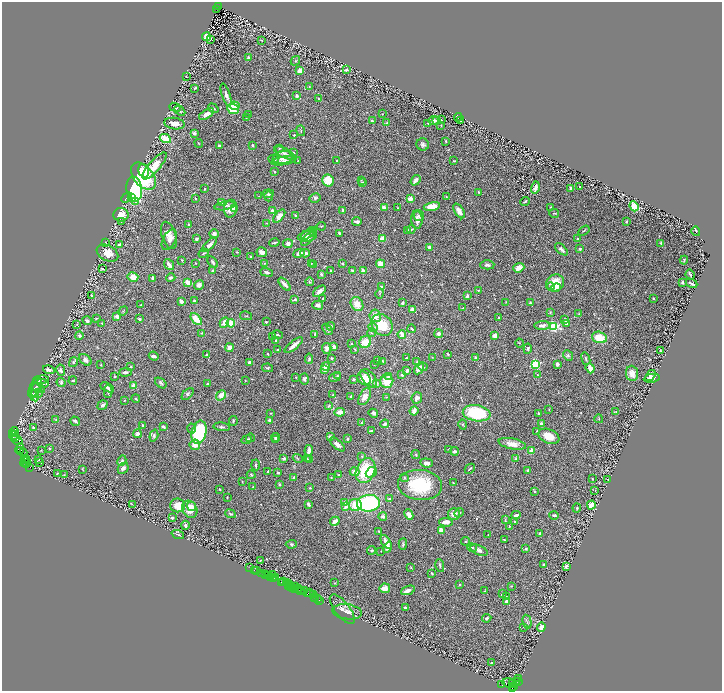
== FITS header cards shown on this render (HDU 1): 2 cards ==
NAXIS1  =                 1440
NAXIS2  =                 1377

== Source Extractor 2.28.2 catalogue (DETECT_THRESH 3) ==
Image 1440 x 1377 px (HDU 1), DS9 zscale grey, zoomed out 1/2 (1 PNG px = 2 x 2 image px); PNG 724 x 693 px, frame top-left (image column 1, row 1377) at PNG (2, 2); each listed source drawn as its Kron ellipse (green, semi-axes under 4 px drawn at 4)
Background 1.38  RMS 0.039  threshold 0.118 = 3 sigma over >= 5 px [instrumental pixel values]
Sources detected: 599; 28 cannot appear on this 1/2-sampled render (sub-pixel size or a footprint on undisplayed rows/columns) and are neither listed nor drawn; of the other 571, the 500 brightest by FLUX_AUTO listed and drawn (71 fainter detections omitted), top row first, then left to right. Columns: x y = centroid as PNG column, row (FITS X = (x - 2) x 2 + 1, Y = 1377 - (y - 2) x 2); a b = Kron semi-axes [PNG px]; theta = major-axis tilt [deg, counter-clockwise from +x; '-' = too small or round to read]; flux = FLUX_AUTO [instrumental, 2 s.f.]
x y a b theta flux
219 7 4 2 - 1300
217 9 2 1 - 250
206 37 4 4 - 75
210 39 3 3 - 7
261 40 3 2 - 5.6
248 57 4 3 - 9
295 61 5 2 - 7.2
346 70 4 3 - 9.2
300 71 4 3 - 48
186 77 2 2 - 7.1
309 86 3 3 - 4.5
195 88 3 2 - 7.4
226 95 12 4 -71 34
297 96 3 3 - 16
318 98 3 2 - 4.7
235 106 5 3 - 97
175 107 6 3 -20 12
213 108 5 3 - 8.9
233 109 6 5 - 160
180 111 6 3 -44 12
206 114 8 4 32 43
382 114 3 3 - 5
248 115 3 3 - 5.5
246 117 3 2 - 6
458 117 4 2 - 5.5
434 120 6 4 2 32
437 120 3 2 - 5.5
441 120 3 2 - 4.5
372 121 3 2 - 9.1
461 121 2 1 - 7.2
387 123 4 2 - 6.6
428 123 2 2 - 6.3
175 124 10 5 -8 52
441 125 4 2 - 4.5
301 131 5 2 - 6.4
194 133 2 2 - 61
294 135 3 3 - 6.4
165 138 6 4 -28 120
446 141 3 3 - 6.7
199 143 4 2 - 3.7
423 144 6 6 - 19
252 145 3 3 - 8.2
219 146 3 2 - 14
280 148 4 3 - 5.8
293 152 3 2 - 9.6
284 153 11 5 -24 26
283 157 10 6 10 76
274 159 5 4 - 21
298 160 2 1 - 3.7
284 161 13 4 10 27
337 161 2 2 - 13
454 161 2 2 - 4.2
155 166 17 5 49 140
144 171 7 5 -72 80
275 171 2 2 - 9.2
143 176 16 9 -50 370
361 180 2 2 - 4
415 180 6 3 53 37
328 181 6 5 - 150
362 183 4 3 - 18
579 186 2 2 - 5.5
535 187 6 3 75 50
571 188 4 3 - 15
134 189 12 8 -83 1100
205 189 3 2 - 4.1
478 192 3 2 - 5.9
268 194 5 3 - 12
259 196 2 2 - 3.7
269 196 5 3 - 11
131 197 3 2 - 55
446 197 3 2 - 5.1
127 198 6 3 44 8.8
315 198 5 4 - 19
195 199 2 2 - 3.5
410 199 3 2 - 56
136 201 3 2 - 61
525 201 5 2 - 9.6
221 202 3 3 - 11
225 206 10 3 10 15
432 206 8 4 10 110
634 206 5 4 - 86
551 207 2 2 - 8.1
384 208 4 3 - 38
397 208 2 2 - 3.4
231 209 9 6 78 70
235 209 4 3 - 11
272 210 2 2 - 50
343 211 4 3 - 22
459 211 8 4 -58 43
554 213 5 2 - 5.9
121 215 7 6 - 81
279 216 8 4 49 47
295 216 3 2 - 10
419 216 5 5 - 14
417 220 9 5 -87 38
121 221 3 2 - 5.4
357 221 4 2 - 27
626 222 2 2 - 10
266 223 3 2 - 3.9
189 224 3 2 - 9.3
321 226 5 3 - 5.9
411 229 4 3 - 9.9
584 230 6 2 34 6.6
407 231 3 3 - 22
696 231 5 2 - 5.4
309 233 9 4 38 19
313 233 3 2 - 3.7
339 233 3 2 - 12
214 234 5 4 - 21
169 235 14 7 -72 60
307 236 10 5 10 31
196 239 2 2 - 26
308 239 9 4 42 19
382 239 4 3 - 52
577 239 3 2 - 7.1
169 240 11 6 61 39
105 243 3 2 - 5.9
274 243 5 2 - 12
661 243 3 3 - 10
288 244 5 4 - 28
119 245 3 2 - 21
209 245 9 4 43 34
430 247 3 2 - 31
561 249 8 3 -43 21
580 249 3 3 - 11
237 252 2 2 - 4.6
262 252 5 5 - 42
107 253 11 7 -29 76
204 253 5 2 - 8.1
299 253 6 3 25 31
305 253 5 2 - 33
251 257 4 2 - 5.2
182 260 2 2 - 6.3
684 260 4 2 - 4.6
213 262 6 3 -55 16
196 263 2 2 - 3.5
265 263 3 2 - 3.9
311 263 2 2 - 5.6
342 263 3 2 - 7.5
169 264 6 3 -49 35
380 264 4 4 - 63
313 265 3 2 - 8.2
487 265 7 4 2 19
519 268 6 4 21 63
103 269 3 2 - 13
331 270 2 2 - 5.2
212 271 3 2 - 17
352 271 3 2 - 13
363 271 4 4 - 28
267 272 6 3 -19 14
321 274 3 2 - 15
690 275 5 2 - 9.6
133 277 5 4 - 68
153 278 3 2 - 43
171 278 5 3 - 16
188 282 4 2 - 83
309 282 4 3 - 6.7
683 282 3 3 - 9.4
555 283 9 8 - 130
692 283 6 2 -24 14
284 284 8 3 -47 34
199 285 5 4 - 25
381 286 3 2 - 21
550 287 4 4 - 11
556 288 5 4 - 31
479 290 4 2 - 5
319 291 7 3 39 33
380 293 5 3 - 7.1
91 296 3 3 - 7.3
467 296 3 2 - 25
323 298 2 1 - 3.8
295 299 3 3 - 15
653 299 2 2 - 7.3
181 301 4 3 - 28
194 301 3 2 - 11
506 302 2 2 - 4.3
403 303 3 2 - 14
530 303 3 3 - 8.8
357 304 7 6 - 77
141 305 3 2 - 7.2
318 305 5 4 - 25
463 308 3 2 - 4.6
412 309 4 3 - 37
123 311 5 2 - 7.1
550 312 3 3 - 5.7
579 314 3 3 - 6.5
117 316 3 3 - 33
246 316 6 2 -12 5.5
375 316 6 5 - 70
96 318 3 2 - 5.4
498 318 2 2 - 8
139 319 3 2 - 14
196 319 7 4 -48 110
565 320 3 3 - 20
87 321 5 4 - 24
266 322 2 2 - 9.1
102 323 3 2 - 4.2
224 323 5 4 - 61
231 323 4 3 - 110
77 324 3 2 - 4.8
566 324 4 3 - 15
382 325 12 9 -51 180
542 325 8 3 3 32
331 326 4 3 - 12
553 326 3 3 - 980
373 327 4 3 - 14
327 329 6 3 -48 16
412 329 4 2 - 8.3
202 333 3 2 - 3.8
371 333 4 3 - 5.8
315 334 4 2 - 9.6
402 334 4 3 - 48
439 334 4 4 - 24
278 335 5 2 - 9.4
79 336 4 4 - 11
495 336 4 3 - 40
273 337 3 3 - 8.9
599 337 7 5 -16 130
276 341 4 3 - 13
365 342 6 6 - 85
519 343 4 2 - 4.5
351 344 2 2 - 10
294 345 11 3 40 53
334 347 4 3 - 30
230 348 4 4 - 40
327 348 5 4 - 36
355 349 3 2 - 4.9
528 349 5 3 - 14
277 350 3 2 - 6.5
660 351 2 2 - 4.8
206 354 4 2 - 6.6
267 354 2 2 - 7.3
448 354 3 2 - 8.2
568 355 6 3 -51 12
154 356 5 3 - 18
432 357 2 2 - 4.6
476 357 3 2 - 18
331 358 2 2 - 8
406 358 2 2 - 8.4
309 359 5 3 - 11
586 359 6 2 -70 9.5
85 360 7 5 -43 28
377 360 2 2 - 6.1
383 361 3 3 - 9.7
73 362 5 4 - 16
417 362 2 2 - 5.8
249 363 3 3 - 16
374 364 2 2 - 3.4
535 364 3 3 - 860
557 364 4 3 - 16
101 365 2 2 - 11
326 366 4 3 - 42
131 367 2 2 - 6.4
423 367 4 2 - 9.6
267 368 5 3 - 10
419 368 6 3 59 30
590 368 5 3 - 63
324 369 3 3 - 40
49 370 6 4 -17 27
61 370 5 3 - 19
407 371 3 2 - 27
125 372 6 3 2 20
632 373 8 6 -84 58
402 375 3 3 - 15
537 375 3 2 - 3.5
337 376 3 3 - 6.5
389 376 2 2 - 46
650 376 6 3 53 17
115 377 2 2 - 8.8
296 377 2 2 - 12
335 377 6 2 22 8.8
364 378 7 5 -49 92
369 378 11 6 -51 53
652 378 8 4 10 39
304 379 5 4 - 14
354 379 2 2 - 17
41 380 8 4 4 14
73 380 4 2 - 6.2
245 380 2 2 - 5.4
387 381 7 6 - 110
61 382 4 4 - 14
42 383 6 4 -12 16
161 383 6 4 -38 16
377 383 3 3 - 6.2
208 384 2 2 - 8.9
133 386 4 3 - 45
35 387 10 5 63 35
107 387 7 3 -27 12
39 388 7 3 -25 14
108 391 6 3 -90 18
37 393 6 2 1 9.1
32 394 4 3 - 6.9
188 394 7 4 46 14
221 395 5 4 - 61
333 395 3 2 - 6.2
34 396 5 2 - 9.1
351 396 3 2 - 13
365 397 9 5 59 56
386 397 2 2 - 5
417 398 6 5 - 29
136 399 4 2 - 8.7
124 400 2 2 - 5.2
102 405 5 4 - 15
328 406 4 3 - 8.6
549 410 3 2 - 4.4
414 411 4 3 - 46
340 412 5 4 - 50
616 412 3 2 - 4.1
271 413 2 2 - 5.1
373 413 5 3 - 25
477 413 14 8 -8 490
538 414 3 2 - 8.6
599 419 4 2 - 5.1
56 420 3 2 - 4.2
269 420 3 3 - 17
75 421 5 3 - 18
233 421 5 3 - 9.8
362 423 3 2 - 7.3
385 424 4 3 - 26
463 424 5 3 - 8.7
541 424 2 2 - 84
142 425 3 3 - 6.1
33 427 3 3 - 8.8
163 427 4 2 - 14
222 427 8 3 -7 13
192 428 5 3 - 8.3
371 431 3 3 - 14
537 431 3 2 - 5.1
14 432 5 2 - 770
199 432 12 7 76 630
12 434 2 2 - 240
137 434 4 4 - 23
14 435 5 2 - 1800
154 435 6 4 71 14
549 436 11 7 -22 110
15 437 2 2 - 570
275 437 4 3 - 14
330 437 4 3 - 16
250 438 4 2 - 7.2
347 439 3 2 - 12
17 440 6 2 -28 260
246 440 5 3 - 11
275 440 4 3 - 15
337 444 9 4 -42 33
512 444 14 5 -12 70
195 445 5 5 - 57
20 449 6 3 80 1100
49 449 2 2 - 7.6
449 449 4 3 - 5.7
21 450 2 1 - 200
41 450 2 2 - 3.5
309 450 5 3 - 44
454 451 4 3 - 22
532 451 3 2 - 160
23 453 4 1 - 39
416 455 4 3 - 6.2
362 456 3 3 - 9.4
25 458 3 2 - 280
284 458 2 2 - 51
298 458 5 3 - 7.6
39 459 3 3 - 5.6
307 459 3 3 - 6
310 459 3 3 - 5.8
516 459 3 3 - 16
24 460 2 1 - 210
122 461 5 3 - 17
25 462 5 2 - 1600
40 463 3 2 - 7.7
426 463 6 4 -6 31
27 464 2 1 - 710
256 465 5 3 - 11
29 467 4 1 - 170
123 468 6 4 46 23
82 469 3 2 - 3.5
470 469 5 2 - 8.1
528 470 3 2 - 25
268 471 3 2 - 7.6
366 471 13 9 67 280
354 472 5 4 - 43
371 472 6 5 - 68
57 473 3 2 - 7.5
278 473 4 2 - 6.4
64 475 3 2 - 3.7
251 475 4 3 - 8
339 475 2 2 - 12
331 477 3 2 - 3.4
294 478 3 3 - 24
404 478 4 3 - 6.5
592 479 3 2 - 4.5
607 479 3 1 - 4.4
242 482 4 2 - 3.6
453 483 3 1 - 4.7
279 484 3 2 - 10
420 485 22 15 -6 420
253 487 2 2 - 3.5
310 488 2 2 - 6.8
220 489 2 2 - 4.7
595 490 3 2 - 3.9
534 492 2 2 - 6
227 497 2 2 - 4.1
390 499 4 3 - 9
345 502 4 3 - 12
368 503 11 8 8 740
132 504 3 2 - 3.5
308 504 4 3 - 20
178 505 7 7 - 110
355 505 6 6 - 140
591 505 4 3 - 100
192 506 5 3 - 54
345 507 4 3 - 23
577 508 4 3 - 7.7
190 509 9 7 -62 89
459 513 5 3 - 9.6
230 514 5 3 - 9.9
454 514 6 6 - 44
409 515 5 4 - 38
516 515 4 3 - 23
554 515 4 2 - 10
383 517 4 3 - 16
172 518 3 2 - 15
505 519 3 2 - 5.9
335 521 5 3 - 46
514 521 3 2 - 7.6
446 522 7 4 -3 50
185 525 4 3 - 17
510 526 3 2 - 5.9
441 530 4 3 - 61
379 531 3 2 - 4.3
540 533 4 4 - 12
178 534 6 2 -20 12
488 535 3 1 - 3.6
504 540 3 1 - 6.1
465 541 4 2 - 7
386 542 7 4 -58 47
291 544 5 4 - 10
403 544 6 2 86 8.2
388 548 5 3 - 30
472 548 5 3 - 14
526 549 2 2 - 9.4
372 550 4 3 - 10
479 550 9 4 -23 25
381 551 2 2 - 3.6
260 560 3 3 - 4.4
543 564 3 2 - 5.3
440 565 6 3 -78 10
566 566 4 3 - 12
411 567 2 2 - 6.5
250 568 2 1 - 66
255 570 2 1 - 160
257 570 3 1 - 43
262 573 2 1 - 140
432 573 3 2 - 7.8
266 575 3 2 - 140
269 575 3 1 - 300
272 575 2 1 - 300
271 577 2 1 - 100
275 578 3 1 - 100
274 579 3 2 - 250
283 581 4 2 - 300
281 582 2 1 - 190
287 583 4 1 - 310
289 583 3 2 - 650
335 583 3 2 - 3.7
460 585 3 2 - 8.1
289 586 4 1 - 610
511 586 3 2 - 4.8
293 587 2 2 - 280
296 587 4 2 - 470
294 588 2 2 - 130
385 588 5 4 - 61
299 589 3 2 - 420
300 590 2 1 - 60
305 590 3 1 - 210
408 590 7 3 22 42
484 591 3 2 - 4
309 593 2 1 - 46
307 594 2 1 - 120
502 594 3 2 - 6.3
313 595 2 1 - 63
506 596 3 2 - 3.8
314 598 3 1 - 160
318 599 2 1 - 160
319 600 2 1 - 150
506 601 3 3 - 17
405 608 4 3 - 10
342 609 18 7 -52 47
347 612 15 7 -7 52
487 618 4 3 - 11
527 622 7 2 -77 9.3
524 627 3 2 - 5.4
541 627 5 4 - 32
492 663 2 2 - 5.6
519 679 3 1 - 140
519 681 2 1 - 110
516 682 4 4 - 500
509 683 7 4 -9 1100
512 684 3 1 - 1500
502 685 2 1 - 200
513 686 2 2 - 850
512 688 2 1 - 140
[71 fainter detections neither listed nor drawn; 28 sub-pixel or undisplayed-footprint detections neither listed nor drawn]